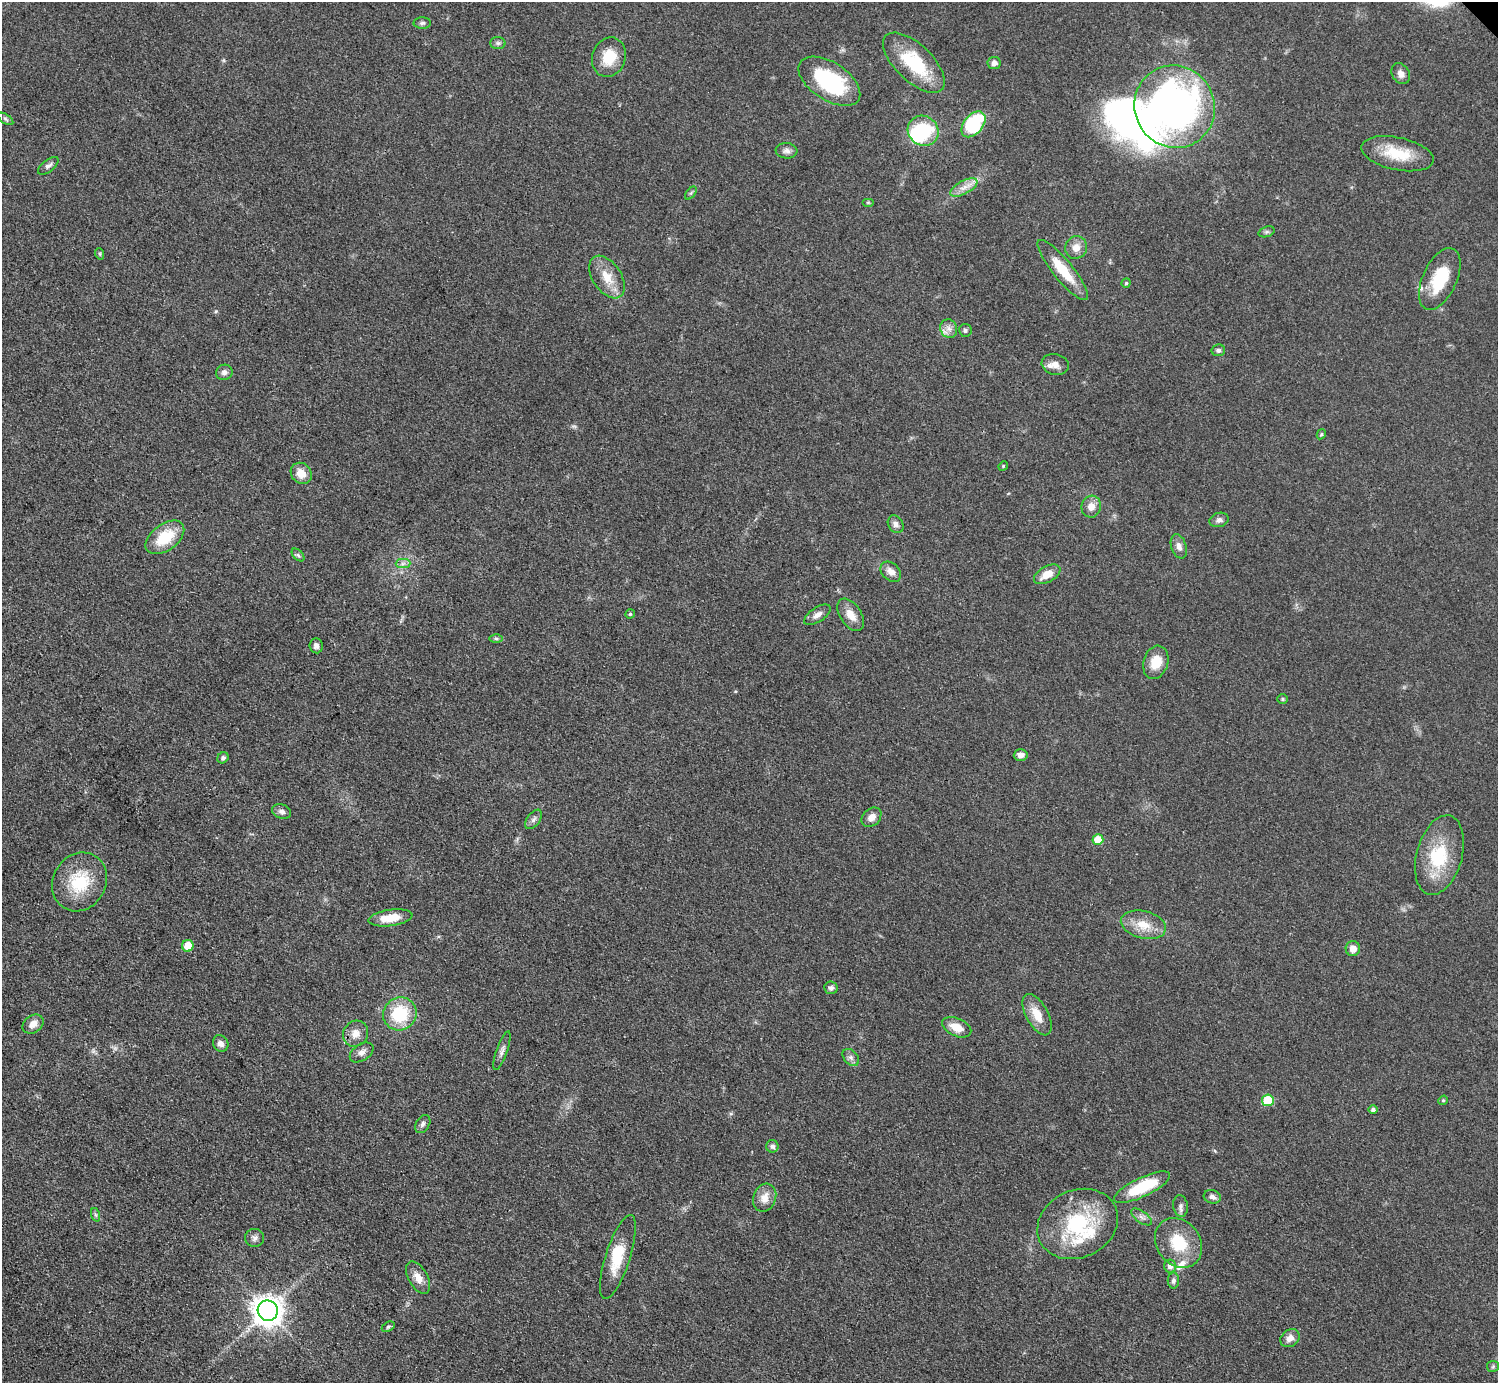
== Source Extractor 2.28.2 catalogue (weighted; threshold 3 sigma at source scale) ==
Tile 7 of 4 x 4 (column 3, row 2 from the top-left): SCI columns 2993-4488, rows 3065-4445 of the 5984 x 5984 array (HDU 1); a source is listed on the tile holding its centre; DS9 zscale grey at full resolution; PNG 1500 x 1385 px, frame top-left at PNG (2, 2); each listed source drawn as its Kron ellipse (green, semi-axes under 4 px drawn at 4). Shown black and unused: <1% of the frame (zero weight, under 3 of 4 exposures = <1% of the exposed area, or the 3 px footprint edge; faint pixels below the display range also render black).
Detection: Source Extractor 2.28.2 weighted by HDU 2 'WHT'; one run over the whole footprint, this tile lists its part. Background 0.0797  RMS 0.0063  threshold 0.0285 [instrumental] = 3 sigma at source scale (4.5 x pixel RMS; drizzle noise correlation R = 1.50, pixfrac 1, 0.05/0.05 arcsec/px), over >= 5 px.
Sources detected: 101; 1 too faint to see at this stretch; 4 inside a brighter object's white glare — neither listed nor drawn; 4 inside a brighter listed object's ellipse — not listed separately; the other 92 listed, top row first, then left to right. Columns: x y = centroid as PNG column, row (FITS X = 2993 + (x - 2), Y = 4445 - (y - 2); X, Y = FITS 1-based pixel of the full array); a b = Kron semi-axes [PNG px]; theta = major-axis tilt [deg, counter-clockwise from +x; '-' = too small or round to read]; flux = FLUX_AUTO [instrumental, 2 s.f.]
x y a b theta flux
422 23 8 5 1 1.6
498 43 7 6 - 1.5
609 57 20 16 70 16
914 63 39 18 -44 36
994 63 7 6 - 3.4
1401 74 11 8 -56 3.4
829 81 35 19 -33 58
1175 107 41 40 - 270
5 119 9 4 -34 1.2
973 124 15 9 49 55
923 131 16 14 -36 43
786 151 11 7 -5 2.8
1397 154 37 16 -12 22
48 166 12 6 38 2.2
964 187 15 6 28 5.2
691 193 7 4 53 1
868 202 6 4 0 0.75
1267 232 8 5 19 1.4
1076 247 11 10 - 6.1
100 254 6 3 -71 0.78
1063 270 38 10 -51 21
607 277 24 14 -57 12
1440 279 33 17 65 28
1126 283 4 4 - 1
949 329 9 8 - 3.9
965 330 6 6 - 1.5
1218 350 7 6 - 1.5
1055 364 14 10 -15 5.4
224 372 8 7 - 2.5
1321 434 5 4 - 0.79
1003 466 5 4 - 0.7
301 473 11 9 -49 8.1
1091 507 11 9 73 5.4
1219 520 10 7 15 2.6
896 524 9 7 -57 3
165 537 22 13 36 23
1179 546 12 7 -71 3.6
298 555 8 4 -46 1.3
403 564 7 4 1 1.9
891 572 12 8 -44 4.5
1047 574 14 8 29 9.1
630 614 5 4 - 0.87
817 615 15 7 33 3.8
851 615 18 10 -56 7.8
496 638 6 4 -1 1.1
316 646 7 6 - 2.7
1156 662 17 12 72 12
1283 699 5 4 - 0.94
1021 755 7 6 - 3.7
223 758 6 5 - 1.5
282 812 10 7 -18 2.5
871 817 11 8 44 4.5
533 819 11 6 53 2.4
1098 840 5 5 - 14
1439 855 41 23 74 34
80 882 30 26 58 31
390 918 22 8 8 12
1143 925 23 13 -14 13
188 946 6 5 - 13
1353 949 7 7 - 5
831 988 7 6 - 2
400 1014 17 16 - 33
1037 1015 23 11 -61 11
33 1024 11 8 36 4.9
957 1027 15 9 -25 8.7
356 1034 13 12 - 6.5
221 1043 8 7 - 3.2
502 1051 20 5 70 2.9
362 1052 13 8 33 3.6
851 1057 10 7 -49 2.4
1268 1100 6 6 - 31
1443 1100 5 4 - 0.85
1373 1110 4 4 - 1.7
423 1124 10 6 58 2.1
772 1146 6 6 - 1.8
1142 1187 31 9 25 30
1212 1197 9 6 -18 2.8
765 1198 14 11 70 7.3
1181 1206 11 7 -81 2.5
96 1215 7 4 -71 1.2
1141 1217 12 6 -35 2.6
1078 1224 41 33 25 53
254 1238 9 9 - 2.6
1178 1243 26 21 -52 25
618 1257 44 12 72 20
1170 1266 6 6 - 3.7
418 1278 18 9 -61 6.2
1173 1280 8 6 88 2
268 1311 10 10 - 850
388 1327 7 4 30 1.1
1290 1338 10 8 36 4.1
1493 1366 6 5 - 1.1